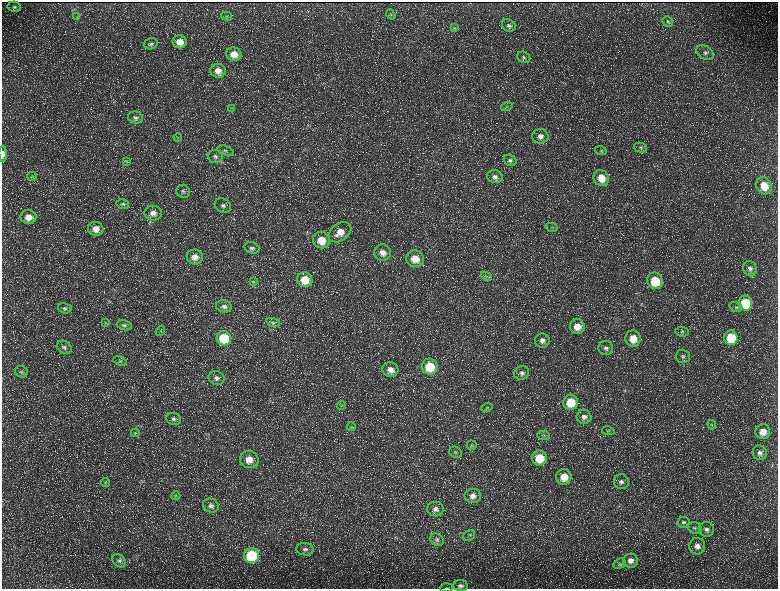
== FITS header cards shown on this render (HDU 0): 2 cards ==
NAXIS1  =                 1552 / length of data axis 1
NAXIS2  =                 1173 / length of data axis 2

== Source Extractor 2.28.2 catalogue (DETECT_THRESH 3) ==
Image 1552 x 1173 px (HDU 0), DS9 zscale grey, zoomed out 1/2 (1 PNG px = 2 x 2 image px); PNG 780 x 591 px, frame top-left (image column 1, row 1173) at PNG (2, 2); each listed source drawn as its Kron ellipse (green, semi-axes under 4 px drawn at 4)
Background 227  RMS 10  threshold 31.1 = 3 sigma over >= 5 px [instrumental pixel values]
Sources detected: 140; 34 cannot appear on this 1/2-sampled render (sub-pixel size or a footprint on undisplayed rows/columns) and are neither listed nor drawn; the other 106 listed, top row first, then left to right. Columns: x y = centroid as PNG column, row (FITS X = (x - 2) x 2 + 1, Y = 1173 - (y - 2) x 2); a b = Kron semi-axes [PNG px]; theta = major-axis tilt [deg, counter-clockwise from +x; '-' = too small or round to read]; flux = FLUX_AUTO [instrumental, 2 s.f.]
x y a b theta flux
14 7 7 5 -13 3400
391 14 5 3 - 2600
226 16 6 3 -17 2800
77 17 3 3 - 1700
668 21 6 5 - 3900
509 25 7 6 - 6800
455 28 4 3 - 2100
180 42 7 6 - 23000
151 44 7 5 18 4900
705 53 9 6 -33 8300
234 54 7 6 - 23000
524 57 7 5 -28 4800
218 71 8 7 - 16000
507 106 6 2 13 2300
231 108 4 2 - 1800
135 117 8 6 -13 7100
540 136 8 7 - 12000
178 137 4 3 - 2200
640 147 6 4 -12 4200
226 151 9 4 -19 5100
601 151 6 4 -18 3400
3 154 7 3 -89 10000
215 156 7 6 - 7200
510 160 6 5 - 5600
126 161 4 3 - 2000
32 176 5 4 - 2700
495 177 8 6 -11 9000
601 178 8 7 - 34000
764 186 9 7 -64 39000
183 191 7 6 - 5500
123 204 6 5 - 4100
223 206 8 7 - 8700
153 213 9 7 2 14000
28 217 8 7 - 21000
552 227 6 3 -10 2700
96 229 7 7 - 18000
340 232 12 8 36 27000
321 240 8 8 - 34000
252 248 7 5 -17 5800
383 252 8 8 - 18000
195 257 8 7 - 16000
415 259 9 8 - 31000
750 269 8 6 -71 9100
486 276 6 3 -23 2800
305 280 8 7 - 41000
253 281 4 4 - 2500
655 281 8 7 - 67000
745 303 7 7 - 87000
224 306 8 6 -13 7600
736 307 7 4 -19 4200
65 308 7 5 -16 4500
105 323 4 2 - 1500
273 323 7 4 -19 4000
124 325 7 5 -12 5300
577 327 7 7 - 24000
160 331 6 3 52 2400
682 332 7 5 -8 4600
224 338 7 7 - 88000
633 338 8 7 - 33000
731 338 7 6 - 73000
542 340 7 7 - 11000
64 347 8 6 -31 6600
606 348 7 7 - 8000
683 356 7 7 - 6700
120 361 7 3 -18 3400
430 366 8 8 - 64000
390 370 8 7 - 16000
21 372 6 5 - 4900
522 373 7 6 - 8100
216 378 8 6 -20 9600
571 402 7 7 - 52000
342 405 4 3 - 2100
487 407 6 3 13 2500
584 417 7 7 - 10000
173 419 7 6 - 6400
712 425 5 2 - 2000
351 427 4 3 - 2000
608 431 6 3 -12 3000
763 432 7 7 - 22000
136 433 4 4 - 2000
544 436 6 4 -7 3900
472 445 5 5 - 3800
455 452 6 5 - 4700
760 453 7 7 - 9200
539 458 7 7 - 52000
249 459 9 8 - 27000
564 477 8 7 - 33000
105 482 4 3 - 2600
621 482 7 7 - 8700
176 496 4 3 - 2200
473 496 8 7 - 14000
211 506 8 7 - 8300
435 509 8 7 - 11000
684 522 6 5 - 4900
695 528 7 5 -19 5500
707 529 7 7 - 8600
469 535 6 4 35 4500
437 540 7 6 - 5700
697 546 8 8 - 13000
305 549 8 6 -6 8200
251 556 7 7 - 160000
119 561 8 5 -44 6300
631 561 7 7 - 13000
619 564 6 4 31 3700
461 586 7 5 -4 6900
446 588 6 2 3 1900
At the frame edge (FLAGS 8, measured only in part): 2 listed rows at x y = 3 154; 446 588
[34 sub-pixel or undisplayed-footprint detections neither listed nor drawn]